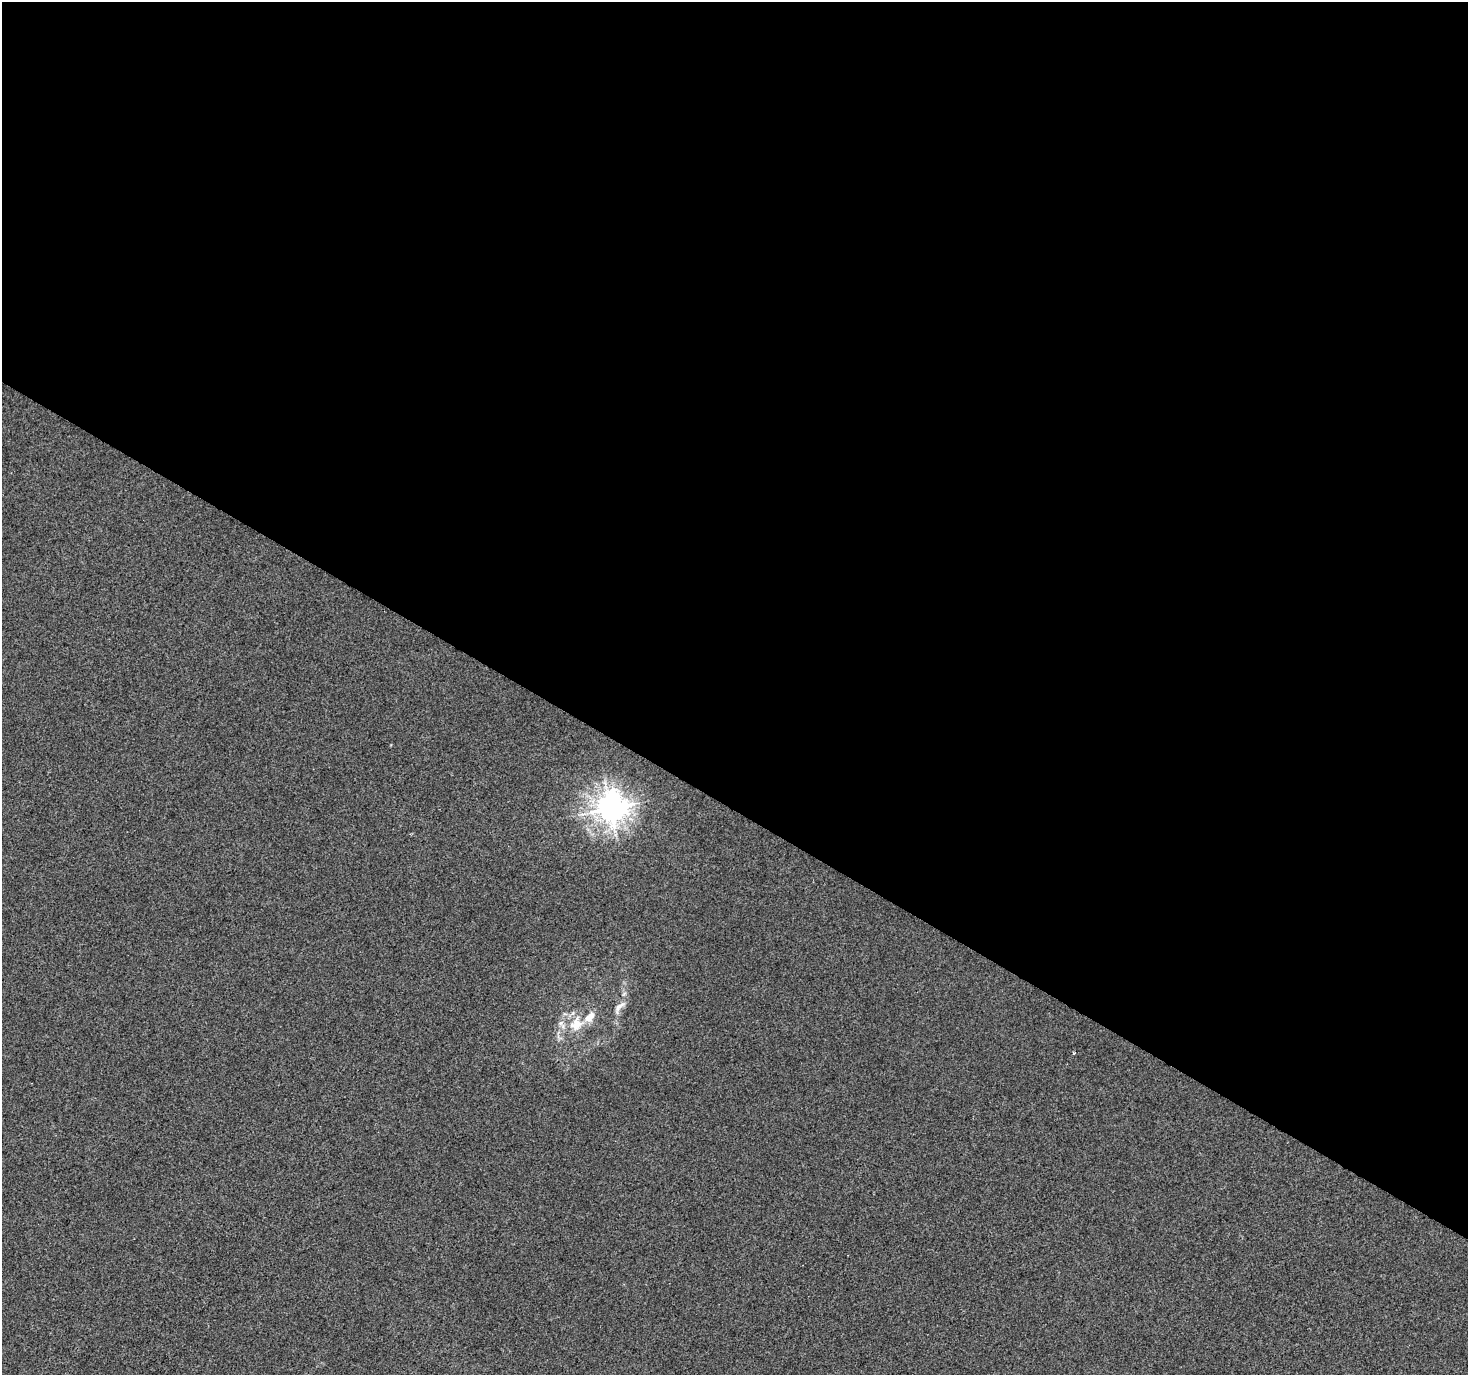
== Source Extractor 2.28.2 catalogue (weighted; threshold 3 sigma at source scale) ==
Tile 3 of 4 x 4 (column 3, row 1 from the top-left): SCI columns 2938-4403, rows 4378-5750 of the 5869 x 5942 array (HDU 1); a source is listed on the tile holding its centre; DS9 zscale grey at full resolution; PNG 1470 x 1377 px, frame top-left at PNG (2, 2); no overlay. Shown black and unused: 59% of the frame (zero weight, under 2 of 3 exposures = <1% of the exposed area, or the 3 px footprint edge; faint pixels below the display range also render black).
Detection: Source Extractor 2.28.2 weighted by HDU 2 'WHT'; one run over the whole footprint, this tile lists its part. Background 0.00154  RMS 0.0057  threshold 0.0256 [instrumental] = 3 sigma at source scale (4.5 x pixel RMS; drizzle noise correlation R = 1.50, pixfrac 1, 0.0396/0.0396 arcsec/px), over >= 5 px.
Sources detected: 5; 1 inside a brighter listed object's ellipse — not listed separately; the other 4 listed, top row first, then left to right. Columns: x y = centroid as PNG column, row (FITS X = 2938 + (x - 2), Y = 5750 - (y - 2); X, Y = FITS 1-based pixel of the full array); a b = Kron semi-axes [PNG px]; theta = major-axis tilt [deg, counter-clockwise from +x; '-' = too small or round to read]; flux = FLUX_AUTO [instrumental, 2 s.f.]
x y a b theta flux
610 808 10 9 - 610
619 1007 19 8 53 4.6
576 1024 21 16 69 12
1073 1053 3 3 - 0.97